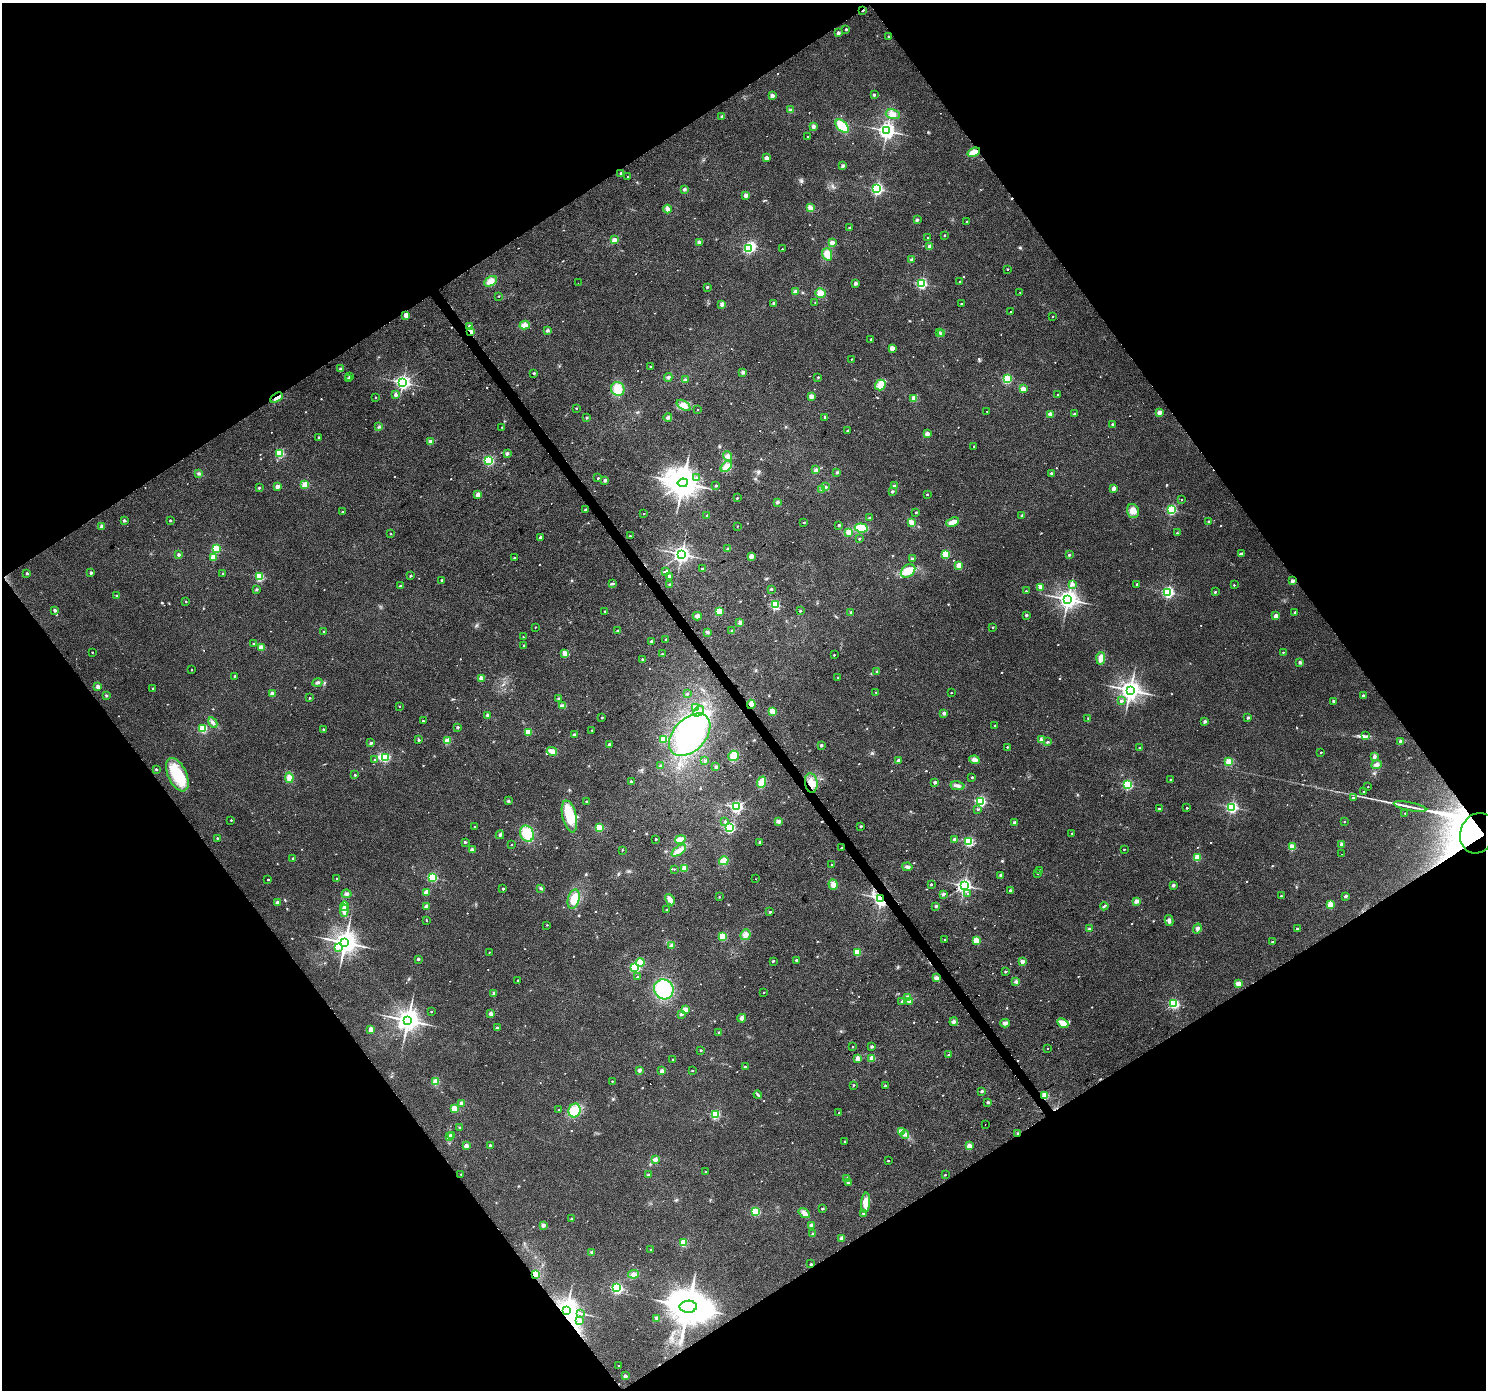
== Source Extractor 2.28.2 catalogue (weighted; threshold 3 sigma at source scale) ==
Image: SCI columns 4-5938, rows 190-5738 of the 5938 x 5863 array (HDU 1 of 3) = the unmasked area's bounding box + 8 px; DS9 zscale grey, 4 x 4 block average (1 PNG px = mean of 4 x 4 image px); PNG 1488 x 1392 px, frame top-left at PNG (2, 3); each listed source drawn as its Kron ellipse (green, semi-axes under 4 px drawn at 4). Shown black and unused: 49% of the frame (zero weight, under 2 of 3 exposures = <1% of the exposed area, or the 3 px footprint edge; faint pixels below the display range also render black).
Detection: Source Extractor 2.28.2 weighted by HDU 2 'WHT'. Background 0.0767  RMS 0.0077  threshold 0.0348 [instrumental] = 3 sigma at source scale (4.5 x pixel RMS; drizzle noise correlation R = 1.50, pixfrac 1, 0.0396/0.0396 arcsec/px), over >= 5 px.
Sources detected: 788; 3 too faint to see at this stretch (4 x 4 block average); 8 inside a brighter object's white glare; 11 cosmic-ray / hot-pixel residue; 2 long thin detections or spike segments (spike, bleed or trail) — neither listed nor drawn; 1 coinciding with a brighter row at this scale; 9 inside a brighter listed object's ellipse — not listed separately; of the other 754, all 500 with FLUX_AUTO >= 3.56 (the completeness limit of this list) listed and drawn (254 fainter detections not listed), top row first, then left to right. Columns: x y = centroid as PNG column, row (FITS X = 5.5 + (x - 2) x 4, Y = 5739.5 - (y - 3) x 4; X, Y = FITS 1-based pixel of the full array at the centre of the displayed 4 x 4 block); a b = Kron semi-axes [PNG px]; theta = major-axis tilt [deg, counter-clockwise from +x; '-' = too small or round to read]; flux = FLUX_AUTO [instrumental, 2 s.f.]
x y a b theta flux
863 10 2 2 - 14
846 29 2 2 - 13
838 33 2 2 - 33
889 37 2 2 - 22
772 95 2 2 - 43
874 95 2 2 - 19
791 110 3 3 - 14
893 114 7 5 -15 26
722 116 2 2 - 20
813 126 3 3 - 11
842 126 8 5 -46 110
887 131 3 3 - 2200
808 137 2 2 - 6.6
974 152 6 4 21 47
766 158 3 3 - 18
843 166 2 2 - 29
621 173 2 2 - 11
628 176 2 2 - 4.8
684 189 2 2 - 35
877 189 2 2 - 880
746 195 2 2 - 65
810 208 4 3 - 26
668 209 4 3 - 25
917 220 2 2 - 28
967 222 2 2 - 14
850 228 2 2 - 3.6
944 235 2 2 - 7.8
928 238 2 2 - 13
614 239 2 2 - 49
699 242 2 2 - 86
832 242 2 2 - 57
930 247 2 2 - 95
748 248 2 2 - 440
782 249 2 2 - 3.7
827 254 6 5 - 47
911 260 4 3 - 7.9
1008 269 2 2 - 5.3
491 281 7 4 32 35
960 282 2 2 - 11
578 283 2 2 - 11
856 283 2 2 - 38
921 283 2 2 - 660
707 287 2 2 - 15
796 292 2 2 - 86
1020 292 2 2 - 4.4
820 293 5 5 - 44
499 296 2 2 - 4.2
815 302 2 2 - 3.6
774 303 2 2 - 30
722 304 4 3 - 11
961 304 2 2 - 6.9
1010 312 2 2 - 3.6
406 315 2 2 - 83
1053 317 2 2 - 3.7
525 325 5 4 - 25
470 327 2 2 - 51
547 330 4 3 - 6.6
470 331 2 2 - 94
940 332 2 2 - 4.7
942 334 2 2 - 51
871 339 2 2 - 8.1
892 348 2 2 - 83
851 359 2 2 - 4.5
651 367 2 2 - 18
341 369 2 2 - 39
743 372 3 3 - 11
534 373 2 2 - 17
349 376 2 2 - 13
668 377 4 3 - 9
818 377 2 2 - 5.4
348 378 2 2 - 4.5
1007 379 2 2 - 370
685 380 4 3 - 7.8
403 382 2 2 - 1500
880 385 5 5 - 39
618 389 7 6 - 65
1023 389 2 2 - 87
1058 394 2 2 - 6.8
396 395 4 3 - 9.6
811 396 2 2 - 85
375 397 2 2 - 3.7
276 398 7 2 33 23
914 398 2 2 - 120
684 405 7 4 -32 40
576 408 2 2 - 10
698 410 2 2 - 4.2
987 411 2 2 - 4.2
1159 412 2 2 - 69
1050 414 2 2 - 69
1075 414 2 2 - 24
668 417 4 3 - 8.9
825 417 2 2 - 15
586 418 2 2 - 20
1112 424 2 2 - 10
379 427 3 2 - 4.9
502 427 2 2 - 3.9
847 430 2 2 - 7.2
927 434 2 2 - 83
318 437 2 2 - 7.4
430 442 2 2 - 64
974 446 2 2 - 4.9
280 454 2 2 - 300
507 454 2 2 - 42
727 456 5 4 - 18
489 461 2 2 - 470
726 467 6 4 45 40
816 470 3 3 - 9.2
199 473 3 3 - 7.2
837 473 3 2 - 4.1
1051 473 2 2 - 16
598 478 2 2 - 9.3
697 478 2 2 - 11
605 480 2 2 - 28
683 483 5 4 - 9600
305 485 2 2 - 210
716 486 2 2 - 16
894 486 2 2 - 53
277 487 2 2 - 51
825 487 2 2 - 33
259 488 2 2 - 13
1113 488 2 2 - 62
822 489 3 2 - 5.7
892 491 2 2 - 17
478 494 2 2 - 70
927 494 2 2 - 11
737 498 2 2 - 7.9
1182 500 2 2 - 4.7
777 502 2 2 - 35
585 510 2 2 - 23
1171 510 2 2 - 540
1133 511 7 5 -72 33
342 512 2 2 - 13
916 512 2 2 - 10
644 513 2 2 - 4.4
707 515 2 2 - 9.5
1022 515 2 2 - 16
869 518 2 2 - 15
124 520 2 2 - 28
170 520 2 2 - 13
1209 521 2 2 - 3.9
911 522 4 3 - 26
953 522 7 4 23 34
804 523 2 2 - 8.8
839 525 2 2 - 14
102 526 2 2 - 49
737 526 2 2 - 3.6
861 528 6 4 -7 93
848 532 4 3 - 27
1177 533 2 2 - 6.8
391 534 2 2 - 3.8
630 536 2 2 - 10
540 537 2 2 - 43
859 539 2 2 - 11
216 548 2 2 - 280
728 549 2 2 - 29
682 554 3 3 - 2200
946 554 2 2 - 240
1241 554 2 2 - 43
179 555 2 2 - 28
1069 555 2 2 - 16
751 556 2 2 - 81
213 557 2 2 - 97
514 558 2 2 - 12
912 559 2 2 - 24
959 565 2 2 - 140
702 569 2 2 - 12
665 571 3 2 - 4.2
908 571 8 5 37 84
27 573 2 2 - 16
91 573 2 2 - 27
223 573 2 2 - 5.8
410 576 2 2 - 14
669 576 3 2 - 8.4
259 577 2 2 - 370
442 580 2 2 - 8.8
1293 581 2 2 - 50
613 584 4 2 - 4.8
670 584 3 2 - 4
1072 584 2 2 - 44
1137 584 2 2 - 16
1234 585 2 2 - 6.3
400 586 2 2 - 19
1041 587 2 2 - 79
256 589 3 2 - 4.6
771 589 2 2 - 11
1026 591 2 2 - 6.1
1168 592 2 2 - 780
1215 592 2 2 - 13
117 596 2 2 - 13
1068 599 3 3 - 3300
186 601 2 2 - 5.5
775 605 2 2 - 420
55 610 2 2 - 32
605 611 2 2 - 4.2
719 611 4 4 - 37
800 611 2 2 - 10
851 612 2 2 - 28
1295 612 2 2 - 13
1026 615 2 2 - 24
697 616 4 3 - 17
1276 616 2 2 - 79
740 623 3 3 - 13
535 627 2 2 - 3.8
992 627 2 2 - 8.7
323 631 2 2 - 4.1
618 631 2 2 - 25
732 631 3 2 - 5.8
707 632 4 3 - 7.8
523 637 2 2 - 4.9
666 639 2 2 - 6.2
651 641 3 2 - 5
254 643 2 2 - 9
524 645 2 2 - 6.8
261 647 2 2 - 110
92 652 2 2 - 4.1
1283 652 2 2 - 4.7
565 654 4 4 - 19
662 654 2 2 - 4.4
834 655 2 2 - 6.8
1101 658 6 4 86 37
642 659 2 2 - 8.5
1300 662 2 2 - 34
191 670 2 2 - 4.4
877 672 3 2 - 4.9
234 676 2 2 - 6.3
838 677 2 2 - 11
481 678 2 2 - 74
317 683 5 3 - 9.4
98 686 2 2 - 54
153 688 2 2 - 10
1130 690 3 3 - 3700
876 692 2 2 - 4.5
951 693 2 2 - 4.1
272 694 2 2 - 79
687 694 2 2 - 5.1
106 695 3 2 - 4.6
1363 695 2 2 - 14
309 698 2 2 - 6.6
558 698 2 2 - 8.2
1121 701 2 2 - 20
1333 701 2 2 - 16
751 704 5 3 - 22
400 706 2 2 - 4.5
562 706 4 3 - 26
695 708 3 3 - 15
698 711 6 3 50 16
772 711 2 2 - 200
944 713 2 2 - 42
487 715 3 3 - 7.4
602 717 2 2 - 8.6
1088 718 3 2 - 4
1248 718 2 2 - 24
423 721 2 2 - 7.1
1205 721 2 2 - 27
213 722 5 3 - 12
995 725 2 2 - 12
458 727 2 2 - 14
203 729 2 2 - 370
323 729 2 2 - 16
592 730 2 2 - 4.6
528 732 2 2 - 180
574 734 2 2 - 18
690 735 25 16 46 660
1365 736 2 2 - 3.6
663 739 4 3 - 34
419 740 2 2 - 13
1041 740 3 3 - 8.7
447 741 2 2 - 150
1400 741 2 2 - 16
1047 742 2 2 - 15
371 743 2 2 - 27
609 744 2 2 - 29
821 745 2 2 - 24
1007 747 2 2 - 8.2
1140 747 2 2 - 8.7
552 751 5 3 - 36
1321 752 2 2 - 5.5
733 756 5 5 - 52
1374 757 4 3 - 14
385 758 3 2 - 340
375 760 2 2 - 12
705 760 3 2 - 5.4
898 760 2 2 - 38
975 760 5 4 - 22
1229 762 2 2 - 270
1377 765 5 4 - 14
660 766 2 2 - 19
716 767 3 3 - 5.8
156 769 2 2 - 13
177 775 18 9 -65 200
355 775 2 2 - 11
972 777 2 2 - 14
289 778 5 4 - 29
1170 779 2 2 - 5.9
631 781 2 2 - 17
762 782 6 4 67 61
935 782 2 2 - 38
811 783 10 6 -81 47
1128 785 2 2 - 510
958 786 7 3 -8 17
1368 787 2 2 - 3.7
1363 792 2 2 - 3.6
1353 798 2 2 - 9.4
508 801 2 2 - 24
586 801 2 2 - 4.5
980 801 2 2 - 620
736 807 2 2 - 880
1232 807 2 2 - 800
1410 807 16 2 -11 26
1187 808 2 2 - 9.7
977 809 2 2 - 9
1159 809 2 2 - 12
1405 813 2 2 - 3.8
569 816 16 7 -77 150
231 820 2 2 - 6.4
725 821 2 2 - 23
778 821 3 3 - 14
1344 821 2 2 - 6.8
1015 822 2 2 - 30
861 826 2 2 - 18
475 827 2 2 - 4.5
599 828 2 2 - 220
729 828 2 2 - 630
1072 833 2 2 - 5.5
1477 833 20 17 69 500
527 834 8 6 -66 120
500 835 4 3 - 7.9
217 838 2 2 - 6.6
656 839 2 2 - 9.2
680 839 5 3 - 56
954 840 3 2 - 14
969 841 2 2 - 490
465 842 2 2 - 18
760 842 3 2 - 5.1
511 844 2 2 - 7.3
1342 844 2 2 - 53
1292 847 2 2 - 190
841 848 2 2 - 8.7
1124 849 2 2 - 7.1
473 850 3 2 - 7
622 850 2 2 - 4.8
679 850 8 4 37 34
1342 854 2 2 - 3.6
1198 857 2 2 - 200
293 858 2 2 - 13
724 861 5 4 - 47
831 864 2 2 - 5.6
907 867 5 3 - 13
684 868 4 3 - 19
674 869 2 2 - 3.9
1040 870 2 2 - 4.1
1038 873 2 2 - 8.2
1001 875 2 2 - 37
433 877 2 2 - 400
268 879 2 2 - 8.6
337 879 2 2 - 5.9
755 879 2 2 - 4.8
833 884 5 4 - 24
931 884 2 2 - 11
1173 885 2 2 - 29
964 886 3 2 - 1600
541 888 3 2 - 5.6
503 889 2 2 - 15
1010 890 2 2 - 16
426 892 4 3 - 24
346 894 5 3 - 12
943 894 2 2 - 36
968 894 2 2 - 5.1
1281 896 2 2 - 10
1346 896 2 2 - 28
719 897 2 2 - 4.8
881 898 2 2 - 1700
574 899 10 5 75 66
670 900 6 4 -59 24
1136 901 2 2 - 72
277 902 2 2 - 44
1330 905 2 2 - 170
344 906 5 3 - 12
427 906 2 2 - 69
936 906 2 2 - 22
1104 906 4 2 - 6.7
666 910 2 2 - 11
344 911 6 2 85 12
770 912 2 2 - 12
426 920 2 2 - 8.1
1169 921 5 3 - 14
547 925 2 2 - 4.8
1197 928 5 3 - 11
1089 929 2 2 - 28
1297 929 2 2 - 16
745 935 5 5 - 19
723 936 2 2 - 250
945 940 2 2 - 8.2
976 940 2 2 - 180
1272 942 2 2 - 7.1
345 943 4 3 - 5400
671 945 4 2 - 13
338 948 2 2 - 6
489 952 2 2 - 3.8
857 952 2 2 - 230
418 959 2 2 - 19
796 960 2 2 - 19
773 961 2 2 - 12
1022 961 2 2 - 60
640 962 4 3 - 37
635 967 2 2 - 540
1005 972 2 2 - 16
637 977 2 2 - 12
936 978 2 2 - 77
518 980 2 2 - 5.5
1016 982 3 3 - 7.6
1239 984 2 2 - 120
664 989 10 9 - 290
764 992 2 2 - 4
494 993 3 3 - 8.8
908 997 2 2 - 100
910 1001 2 2 - 67
902 1002 2 2 - 19
1174 1004 2 2 - 560
685 1009 2 2 - 91
431 1012 2 2 - 4.5
491 1014 2 2 - 71
681 1014 2 2 - 35
742 1018 4 3 - 10
408 1020 4 3 - 4900
954 1022 4 4 - 11
1005 1023 4 3 - 18
1063 1023 6 4 -26 38
497 1028 2 2 - 23
371 1029 2 2 - 92
718 1032 2 2 - 5
872 1046 2 2 - 22
853 1047 2 2 - 5.2
1048 1048 2 2 - 3.7
701 1050 2 2 - 10
948 1054 2 2 - 4.5
858 1058 2 2 - 94
872 1058 2 2 - 120
673 1060 2 2 - 5.5
745 1066 2 2 - 11
639 1070 2 2 - 38
692 1070 2 2 - 5.3
662 1071 2 2 - 64
612 1081 2 2 - 5.6
436 1082 2 2 - 210
854 1085 2 2 - 6
885 1085 2 2 - 6.3
982 1091 2 2 - 22
758 1095 4 2 - 6.2
1045 1096 2 2 - 210
988 1102 2 2 - 22
462 1103 2 2 - 64
454 1108 2 2 - 170
559 1110 2 2 - 5.3
574 1110 7 6 - 92
839 1113 2 2 - 5
715 1115 2 2 - 400
985 1124 2 2 - 5.2
460 1128 2 2 - 24
902 1131 3 2 - 12
1018 1133 4 2 - 4.7
451 1135 2 2 - 21
905 1135 4 2 - 7.6
449 1136 4 3 - 9.5
844 1141 2 2 - 5
490 1145 2 2 - 17
466 1146 2 2 - 66
969 1146 2 2 - 88
655 1159 4 3 - 16
888 1161 2 2 - 7.1
705 1172 2 2 - 4.3
461 1174 2 2 - 5.8
648 1175 3 2 - 4.4
945 1175 2 2 - 6.4
847 1178 2 2 - 17
848 1182 2 2 - 14
866 1203 10 4 85 48
822 1209 2 2 - 7.9
756 1212 2 2 - 330
804 1213 6 3 -35 23
863 1213 2 2 - 9.1
572 1219 2 2 - 20
543 1225 2 2 - 55
811 1225 2 2 - 54
813 1234 2 2 - 20
842 1238 2 2 - 47
683 1243 2 2 - 200
651 1250 2 2 - 19
592 1252 3 3 - 7.1
811 1264 2 2 - 8.2
535 1274 2 2 - 180
634 1274 5 4 - 20
617 1288 2 2 - 720
688 1307 8 6 0 18000
566 1310 3 3 - 4200
581 1313 3 2 - 3.8
657 1318 3 2 - 9.9
580 1320 2 2 - 34
619 1366 2 2 - 9.2
625 1376 2 2 - 36
Overlapping masked pixels (flux is a lower limit): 13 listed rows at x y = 863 10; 974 152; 470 331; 276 398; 751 704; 811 783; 1477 833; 881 898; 1045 1096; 1018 1133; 535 1274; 688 1307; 566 1310
Diffuse or blended objects may show on this block-average render without a row.